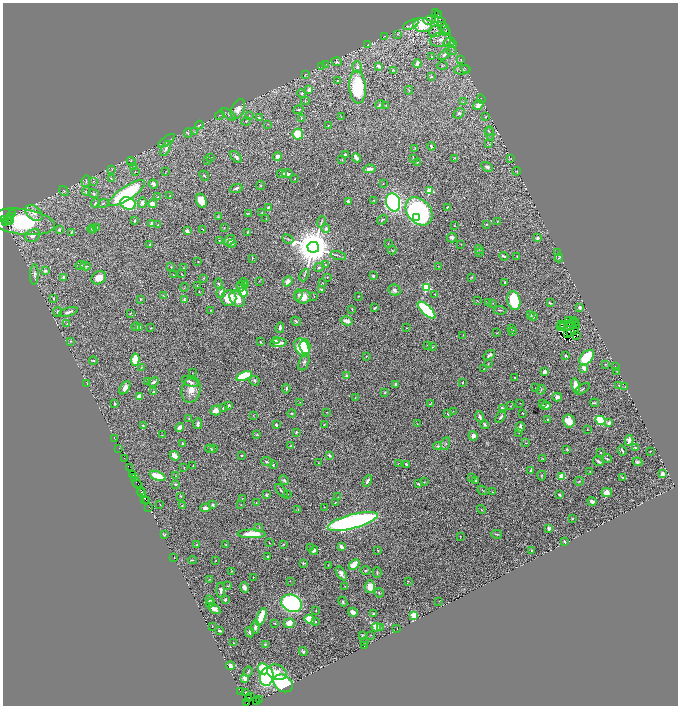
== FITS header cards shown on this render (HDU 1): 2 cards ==
NAXIS1  =                 1351
NAXIS2  =                 1407

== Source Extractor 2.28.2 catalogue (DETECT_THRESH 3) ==
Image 1351 x 1407 px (HDU 1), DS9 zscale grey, zoomed out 1/2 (1 PNG px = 2 x 2 image px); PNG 680 x 708 px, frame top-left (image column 2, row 1406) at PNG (3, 3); each listed source drawn as its Kron ellipse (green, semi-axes under 4 px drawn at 4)
Background 1.37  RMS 0.035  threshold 0.104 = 3 sigma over >= 5 px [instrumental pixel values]
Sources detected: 587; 64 cannot appear on this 1/2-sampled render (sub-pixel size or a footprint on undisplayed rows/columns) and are neither listed nor drawn; of the other 523, the 500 brightest by FLUX_AUTO listed and drawn (23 fainter detections omitted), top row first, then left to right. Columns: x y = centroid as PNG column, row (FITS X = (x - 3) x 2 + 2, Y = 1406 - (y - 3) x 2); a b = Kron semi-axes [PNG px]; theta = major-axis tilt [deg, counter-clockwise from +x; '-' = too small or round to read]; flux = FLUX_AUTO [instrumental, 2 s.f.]
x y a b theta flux
436 12 3 3 - 280
439 15 2 1 - 210
430 20 6 3 15 13
436 20 2 2 - 5.1
441 22 3 2 - 5.1
411 25 8 3 27 14
423 25 9 7 -6 280
444 28 7 4 -40 13
436 31 7 5 32 26
446 32 4 2 - 4
397 34 3 2 - 2.9
384 36 2 1 - 1.9
441 40 11 7 11 55
449 42 6 4 22 14
368 45 3 2 - 3.6
453 45 3 1 - 2.7
451 51 5 3 - 8.4
444 55 7 4 36 30
431 57 3 3 - 4.4
461 59 3 2 - 3.5
337 62 5 4 - 10
326 64 3 2 - 2.2
417 64 4 3 - 42
321 66 4 2 - 3.3
379 66 4 3 - 29
442 66 5 2 - 6.4
357 67 6 4 -73 18
465 68 4 2 - 3.5
394 70 3 2 - 2.6
462 70 8 4 3 18
305 74 2 1 - 2
431 77 2 2 - 6.5
337 80 3 2 - 5
357 87 16 8 -86 390
309 90 4 3 - 28
409 90 4 2 - 4.2
302 94 4 3 - 12
481 99 4 1 - 3.6
305 101 4 2 - 3.6
463 102 3 2 - 2.9
380 104 4 3 - 9.9
478 105 5 3 - 59
386 106 2 1 - 3.2
238 109 10 6 63 61
298 110 5 2 - 9.1
459 113 6 4 42 13
229 114 8 3 -35 13
220 115 5 1 - 3.2
249 115 3 2 - 3
341 117 2 2 - 3.2
486 117 4 3 - 5.8
259 118 3 2 - 8.4
301 118 2 2 - 4.1
246 121 5 3 - 6.3
268 124 3 2 - 2.9
199 125 4 2 - 8.9
329 125 3 2 - 4.9
489 131 4 3 - 6.8
195 132 3 2 - 2.8
188 133 4 2 - 5.3
298 134 5 5 - 160
490 134 7 3 -82 10
167 141 10 3 36 11
489 144 3 2 - 4.6
431 146 4 2 - 11
166 148 8 4 62 26
415 149 3 2 - 3.1
345 155 2 2 - 48
278 156 4 3 - 32
211 157 3 2 - 4.1
236 157 7 4 -45 18
356 158 5 3 - 47
413 158 3 1 - 2.4
455 158 4 3 - 5.6
511 158 4 1 - 2
342 160 3 2 - 4.2
131 161 5 3 - 11
208 161 3 2 - 2.6
418 162 2 2 - 3.1
133 167 3 2 - 3
487 167 6 4 -29 18
369 169 6 3 9 37
112 170 4 1 - 2.2
166 171 3 2 - 3.3
517 171 4 3 - 5.7
135 172 2 2 - 2.3
287 173 5 4 - 32
282 174 5 3 - 18
204 176 5 2 - 5.5
111 179 4 3 - 6.1
295 179 2 1 - 2.1
86 181 6 3 78 10
93 181 3 2 - 2.6
383 183 2 2 - 2.3
154 184 4 3 - 26
261 185 4 3 - 5.4
236 188 6 3 20 16
429 190 3 3 - 270
64 191 5 2 - 4.8
86 191 4 4 - 10
127 193 21 7 34 490
93 194 5 4 - 14
170 196 2 2 - 4.4
158 197 3 3 - 5.6
373 200 3 2 - 4
201 201 7 5 -73 100
348 202 3 2 - 22
393 202 9 7 -74 1500
96 203 4 3 - 9
103 203 5 2 - 6.3
128 203 8 6 -21 410
142 203 5 3 - 24
153 204 4 3 - 79
268 207 3 2 - 12
447 207 2 2 - 5.9
419 211 15 11 -49 1700
34 213 10 6 -39 41
262 213 3 3 - 6.4
13 214 2 1 - 98
248 214 4 2 - 3.4
10 216 3 1 - 260
218 217 4 2 - 5
416 217 3 3 - 1400
5 219 3 1 - 100
7 219 2 1 - 68
266 219 2 2 - 2.1
10 220 3 1 - 61
382 220 6 2 32 6.5
134 221 3 2 - 11
497 221 3 2 - 3.2
6 222 2 2 - 120
22 222 32 12 -8 690
321 222 6 3 68 9.8
152 224 4 2 - 38
487 224 4 3 - 6.3
158 225 2 2 - 17
455 225 3 2 - 2.8
224 227 3 2 - 3.8
97 228 4 3 - 5.8
326 228 4 3 - 14
92 229 4 2 - 5.5
203 229 3 2 - 4.5
59 230 3 3 - 13
93 230 4 3 - 5.1
187 231 4 3 - 29
71 232 4 3 - 8.5
248 232 3 2 - 6.7
33 236 8 6 30 42
452 238 5 5 - 18
538 238 4 3 - 16
288 239 6 2 -28 7.6
229 240 6 4 37 26
219 241 2 2 - 2.7
232 243 4 3 - 16
150 244 2 2 - 21
388 244 2 2 - 2.9
461 244 3 2 - 2.6
313 247 6 5 - 27000
392 250 4 2 - 3.6
479 250 4 3 - 7.1
558 252 3 2 - 3
479 253 3 2 - 3.4
338 256 8 2 -15 9.2
504 256 4 2 - 12
517 257 3 2 - 5.4
252 258 3 2 - 6.6
559 258 4 1 - 4.2
198 262 3 2 - 4.4
325 264 4 2 - 5.8
80 265 5 3 - 8.1
86 266 5 3 - 7.9
438 266 3 2 - 3.2
171 267 4 3 - 4.8
319 267 5 4 - 16
183 268 4 3 - 4.7
45 271 3 3 - 19
34 274 10 4 89 19
181 274 3 2 - 3.2
174 275 3 2 - 3.4
304 275 7 3 64 8.9
373 276 2 2 - 13
64 277 3 3 - 12
327 277 4 3 - 5.5
472 277 2 2 - 6
99 278 8 6 34 69
203 278 3 2 - 4.7
259 281 2 2 - 2.6
288 281 5 4 - 35
243 282 4 3 - 6.2
505 282 2 2 - 12
323 283 3 2 - 3.2
219 284 5 4 - 11
246 285 3 3 - 4.7
197 286 2 2 - 2.4
241 286 5 3 - 9.9
426 287 3 3 - 580
184 288 4 2 - 4.5
321 290 2 2 - 17
394 290 6 5 - 24
199 291 2 2 - 2.8
243 292 5 3 - 140
221 293 5 3 - 35
435 294 3 2 - 9.7
298 295 5 3 - 9.4
164 296 4 2 - 4.8
314 296 2 1 - 2.1
358 296 2 2 - 5.6
303 297 8 7 - 66
53 298 3 2 - 7.6
229 298 8 7 - 120
140 299 2 2 - 4.8
237 299 9 6 -52 100
184 300 4 3 - 15
514 300 10 6 -78 330
477 301 3 1 - 3.2
488 303 3 2 - 3.7
493 303 2 1 - 1.9
550 303 3 2 - 6.6
579 307 3 3 - 19
375 308 3 2 - 9
211 310 3 2 - 4.8
352 310 3 2 - 2.9
427 310 11 4 -43 510
500 310 6 3 -3 8.7
58 312 5 3 - 12
68 312 10 3 19 24
130 313 3 2 - 4.3
531 315 4 3 - 9.8
533 317 3 2 - 11
569 320 2 1 - 1.9
296 321 5 3 - 8
347 321 6 3 -15 37
573 321 3 1 - 3.7
571 323 3 1 - 2.7
575 323 2 1 - 2.3
67 324 2 2 - 2.8
561 324 2 1 - 4.5
564 325 2 1 - 3.1
576 325 2 1 - 1.9
136 327 4 3 - 7.3
139 327 4 3 - 17
560 327 3 2 - 4.8
568 327 2 1 - 2.8
151 328 2 2 - 2.7
280 328 5 3 - 16
406 328 3 2 - 3.1
511 328 2 2 - 3.7
574 330 3 1 - 13
512 331 3 2 - 4.5
571 332 2 1 - 3.3
497 333 3 2 - 2.7
568 334 2 1 - 5.1
463 335 2 1 - 2.2
577 335 2 1 - 4.3
70 341 3 2 - 3.7
276 341 3 2 - 12
260 342 3 2 - 6.4
278 343 8 4 6 63
427 345 2 2 - 6.8
302 347 10 6 -60 360
305 347 7 5 -87 180
433 347 3 2 - 6
489 355 6 3 35 13
366 356 3 2 - 4.9
566 356 2 2 - 7.7
587 357 9 5 47 340
93 360 4 2 - 5.7
135 360 6 4 84 170
304 363 8 5 66 16
488 364 3 2 - 3.7
605 364 3 3 - 5.4
142 367 3 2 - 3.5
615 367 2 1 - 2
484 368 3 2 - 3.9
584 368 4 3 - 53
617 371 2 1 - 2.5
544 372 3 3 - 27
192 373 2 1 - 2.1
244 376 8 4 20 460
347 376 3 3 - 18
515 377 3 2 - 5.3
148 381 2 2 - 3.4
254 381 5 4 - 13
153 382 6 3 27 19
190 382 9 3 -24 21
462 382 2 2 - 5.1
87 383 2 1 - 2.8
395 384 3 2 - 12
619 385 3 2 - 3.3
576 386 7 4 -76 92
625 387 3 2 - 2.7
125 388 7 4 57 40
535 388 2 1 - 1.9
286 389 4 2 - 10
583 389 8 3 32 11
191 390 13 9 78 66
541 390 5 3 - 6.8
154 392 4 2 - 17
385 393 4 3 - 5.2
139 396 3 3 - 56
557 397 5 4 - 21
355 398 3 2 - 3.3
299 402 4 1 - 2.1
520 403 2 1 - 2.9
595 403 4 3 - 6.6
115 404 4 2 - 5.9
430 404 3 2 - 3.7
542 404 3 2 - 4.6
229 405 3 3 - 7.2
511 406 3 2 - 2.9
546 406 5 2 - 37
223 408 2 2 - 7.2
502 408 3 3 - 13
216 410 5 5 - 47
453 411 2 1 - 2.2
327 412 2 1 - 2.5
291 413 4 3 - 7
522 413 2 2 - 5.7
448 414 3 2 - 4.6
253 416 3 2 - 2.5
480 417 5 3 - 16
501 417 7 3 58 14
189 419 3 2 - 6.4
548 420 2 2 - 9
601 420 6 4 -26 200
569 421 6 6 - 84
609 423 3 3 - 21
198 424 5 3 - 17
324 424 4 2 - 4.1
417 424 2 2 - 2.5
143 425 3 2 - 7.8
276 425 3 2 - 8.5
485 425 4 2 - 11
180 427 4 3 - 46
520 427 5 3 - 25
587 429 2 2 - 2.5
296 432 3 3 - 10
519 433 2 2 - 2.6
162 435 2 2 - 2.8
257 435 4 3 - 6.2
473 436 5 4 - 31
114 438 2 1 - 36
629 440 5 3 - 53
182 443 3 2 - 9.2
446 443 6 3 68 8
526 443 4 2 - 3.3
290 446 3 2 - 3.7
437 446 4 3 - 8.4
119 448 3 1 - 160
636 448 4 3 - 8
210 449 5 3 - 11
213 449 3 3 - 9.8
567 449 2 2 - 5
622 450 5 2 - 12
650 451 2 1 - 2.5
600 452 2 2 - 4.2
329 455 4 2 - 14
175 456 5 4 - 50
241 456 3 2 - 5.5
124 458 2 1 - 42
543 459 3 2 - 3.5
607 459 5 3 - 7
598 461 6 3 -35 11
267 462 6 3 -22 9.9
638 462 5 4 - 11
318 463 3 2 - 2.3
398 463 3 2 - 2.3
406 464 4 2 - 10
273 465 2 2 - 8.1
193 466 3 2 - 6.4
129 467 2 1 - 100
184 467 3 2 - 3.2
531 470 4 2 - 9.7
590 472 2 1 - 2
663 474 3 3 - 40
133 475 3 1 - 140
158 476 8 4 -22 220
175 476 3 2 - 3.6
542 476 5 2 - 6.2
562 476 3 2 - 220
472 477 3 1 - 2.4
622 477 3 2 - 7
134 478 2 1 - 30
284 480 5 3 - 12
367 481 6 2 61 15
476 481 3 2 - 11
579 481 4 3 - 8.5
424 482 3 2 - 2.9
137 483 5 2 - 300
176 484 4 2 - 6.9
418 484 3 3 - 8
141 490 2 1 - 74
482 490 5 2 - 4.9
281 491 8 3 -46 12
142 492 2 1 - 67
493 492 3 2 - 3
607 492 5 4 - 57
287 494 2 1 - 2.3
266 495 4 3 - 9.1
559 495 3 2 - 15
181 496 4 2 - 5.7
338 497 2 1 - 2.8
145 499 2 1 - 90
242 499 2 2 - 2.5
146 500 2 1 - 66
592 501 5 3 - 22
335 502 4 2 - 2.8
256 503 2 1 - 2.4
160 504 3 2 - 2.6
241 504 2 2 - 2.6
182 505 3 3 - 4.2
212 505 3 2 - 13
149 507 2 1 - 130
324 507 2 1 - 1.9
205 508 5 3 - 25
298 509 3 2 - 2.9
481 510 4 2 - 4.8
572 518 3 2 - 3.9
353 521 26 7 15 2700
259 527 3 2 - 4.4
549 528 4 3 - 12
252 534 14 4 0 170
497 534 5 2 - 7.6
164 535 4 3 - 5.9
460 536 3 2 - 1.9
565 542 3 2 - 7.6
269 543 2 1 - 3.4
226 544 3 2 - 3
283 544 4 3 - 5.5
197 545 2 2 - 9
341 547 4 2 - 32
311 548 3 1 - 3.5
314 550 4 3 - 24
378 550 2 2 - 6.2
531 550 2 2 - 6.5
174 557 2 1 - 2
268 557 3 2 - 15
192 560 4 2 - 5.1
216 560 2 2 - 2.7
304 563 3 2 - 7.1
328 565 2 2 - 2.7
354 565 6 4 45 96
365 570 5 2 - 6.6
231 571 2 1 - 3.4
341 573 8 4 -58 29
377 573 5 2 - 5.6
253 577 2 2 - 4.1
209 579 3 2 - 2.8
290 581 2 2 - 2.5
408 581 3 2 - 3.9
227 586 4 2 - 3.7
345 586 2 1 - 1.9
244 587 5 4 - 34
370 587 6 5 - 74
221 590 8 3 -90 16
379 593 5 3 - 6.8
210 600 3 3 - 10
225 600 3 2 - 11
439 601 2 2 - 2.1
343 602 5 2 - 7.4
210 603 4 4 - 17
292 603 11 8 -24 980
214 609 7 4 -33 33
316 611 3 2 - 1.9
353 612 5 3 - 59
374 614 3 2 - 15
414 615 3 3 - 320
261 617 9 4 66 140
310 619 5 4 - 160
315 621 2 2 - 5
275 623 3 2 - 4.7
289 623 5 5 - 61
212 627 2 1 - 2.5
255 627 7 3 84 20
376 627 4 3 - 85
380 628 3 3 - 7.2
397 629 2 1 - 2
219 630 3 2 - 11
250 632 5 2 - 15
362 635 4 2 - 6.4
371 635 2 1 - 2.9
364 642 2 2 - 4.6
233 643 2 1 - 3.3
265 644 3 3 - 4.1
365 646 2 1 - 2.9
303 652 4 3 - 13
230 666 4 3 - 24
263 669 6 5 - 170
248 672 5 3 - 5.6
277 672 10 7 -23 77
267 677 9 7 80 1700
245 678 3 3 - 55
283 683 10 8 -37 600
240 692 2 1 - 87
245 692 2 1 - 4.1
250 697 2 1 - 63
249 698 3 2 - 43
259 700 3 1 - 130
256 701 3 2 - 240
247 703 2 1 - 6.1
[23 fainter detections neither listed nor drawn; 64 sub-pixel or undisplayed-footprint detections neither listed nor drawn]